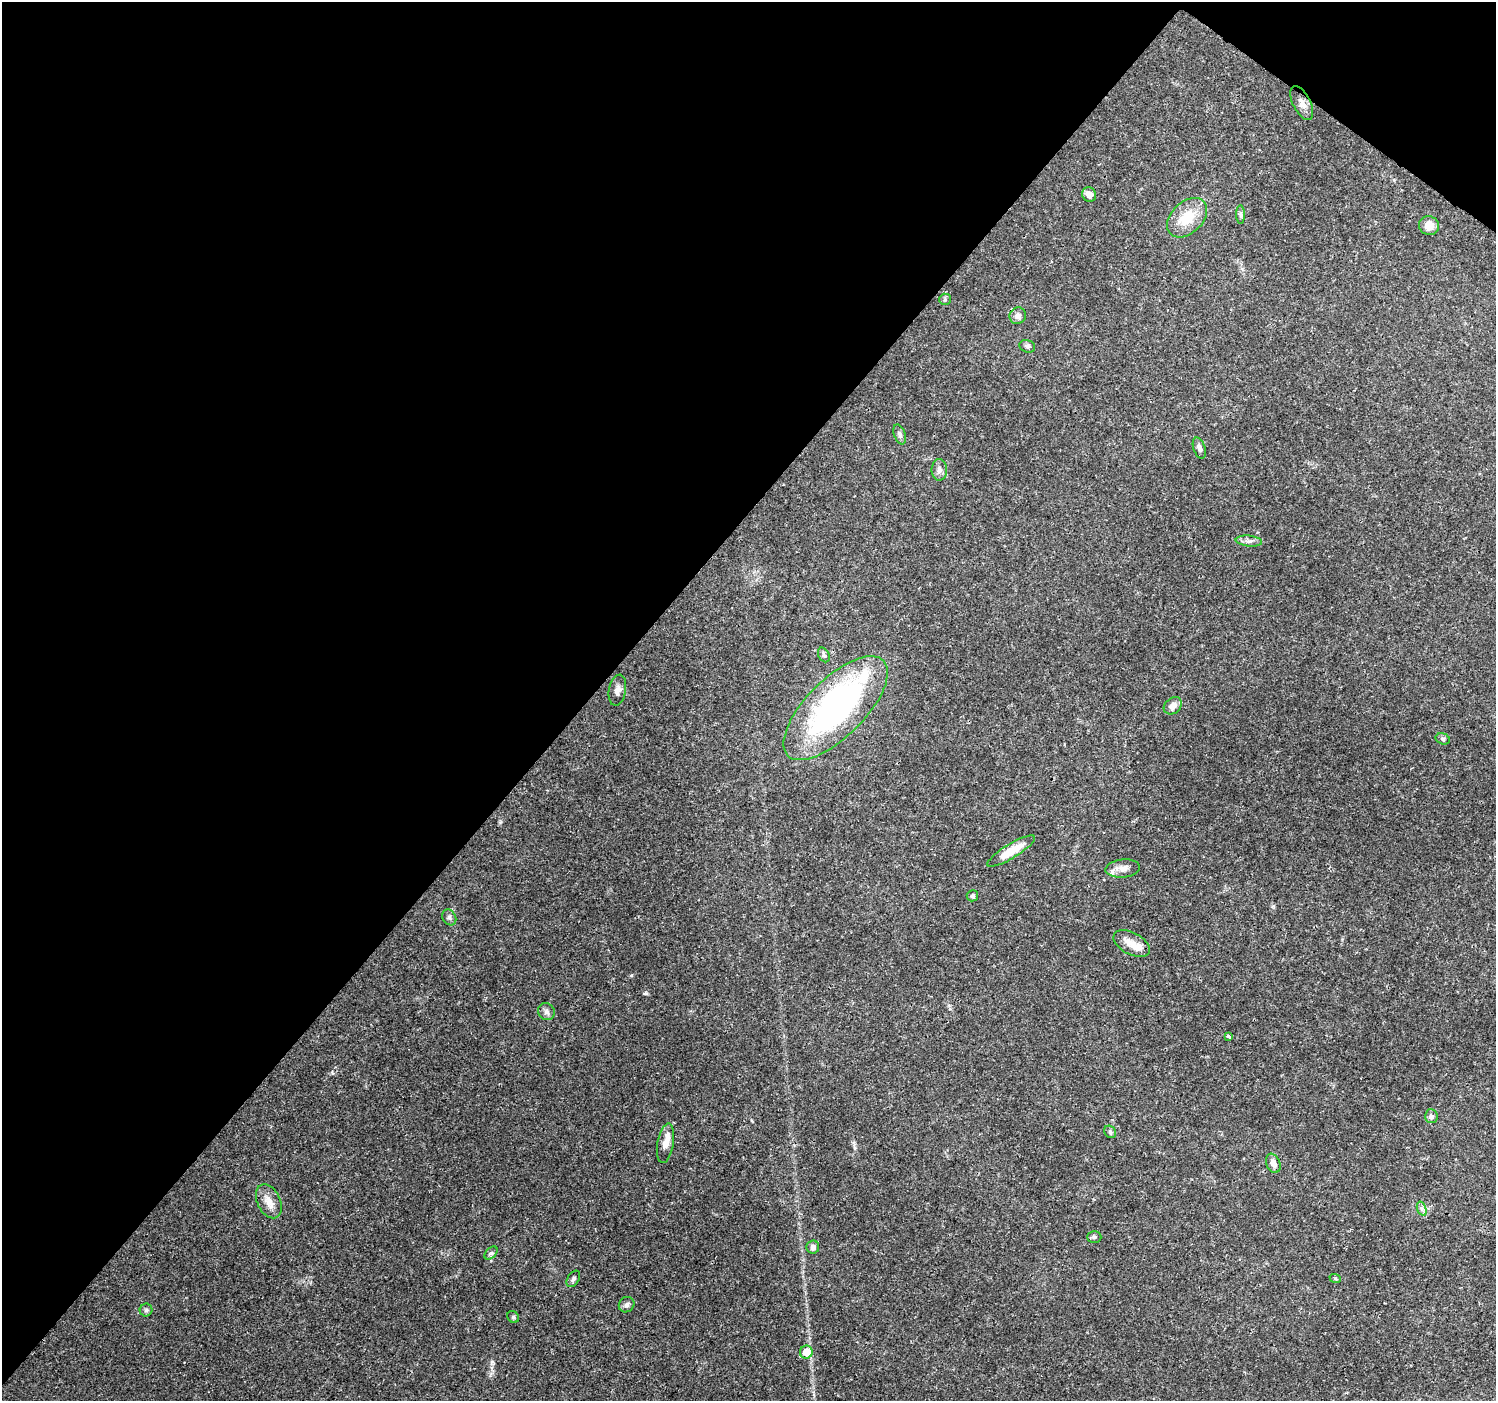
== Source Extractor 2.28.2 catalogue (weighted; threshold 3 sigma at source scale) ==
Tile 2 of 4 x 4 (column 2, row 1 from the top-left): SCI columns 1497-2990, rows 4376-5774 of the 5988 x 6020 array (HDU 1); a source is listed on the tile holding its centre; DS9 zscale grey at full resolution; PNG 1498 x 1403 px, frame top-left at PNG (2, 2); each listed source drawn as its Kron ellipse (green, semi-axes under 4 px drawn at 4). Shown black and unused: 41% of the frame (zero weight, under 3 of 4 exposures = <1% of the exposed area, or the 3 px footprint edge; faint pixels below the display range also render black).
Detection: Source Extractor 2.28.2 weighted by HDU 2 'WHT'; one run over the whole footprint, this tile lists its part. Background 0.0621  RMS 0.0028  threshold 0.0124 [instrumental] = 3 sigma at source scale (4.5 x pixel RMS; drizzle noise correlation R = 1.50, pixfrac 1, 0.0396/0.0396 arcsec/px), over >= 5 px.
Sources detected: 43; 1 cosmic-ray / hot-pixel residue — neither listed nor drawn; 3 inside a brighter listed object's ellipse — not listed separately; the other 39 listed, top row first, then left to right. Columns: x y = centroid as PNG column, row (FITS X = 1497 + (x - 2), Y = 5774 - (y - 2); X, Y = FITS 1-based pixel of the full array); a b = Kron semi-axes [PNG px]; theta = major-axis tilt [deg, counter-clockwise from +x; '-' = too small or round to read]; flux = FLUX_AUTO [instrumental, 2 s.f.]
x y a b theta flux
1302 103 18 9 -63 1.9
1089 195 7 6 - 1.8
1241 215 9 4 -89 0.6
1187 218 23 15 44 7.1
1429 226 10 9 - 2.6
945 299 6 5 - 0.45
1018 316 8 8 - 1.3
1027 346 8 6 -17 0.69
900 434 10 5 -70 0.8
1199 448 11 6 -71 1.1
939 470 11 7 -88 1.2
1249 541 13 5 -5 1
824 655 8 5 -61 0.61
617 690 16 8 79 1.6
1173 706 10 7 40 1.8
836 708 67 29 45 76
1443 739 7 5 -18 0.54
1011 851 27 7 31 5.2
1123 868 17 9 5 2.3
972 896 6 5 - 0.55
449 917 8 6 -60 0.78
1132 944 20 11 -28 3.4
546 1012 9 8 - 1.1
1228 1036 4 3 - 0.97
1431 1116 7 6 - 0.94
1110 1132 7 5 -50 0.52
666 1143 20 8 80 2.8
1273 1163 10 7 -68 1.8
269 1201 18 11 -63 2.9
1422 1209 7 4 -71 0.72
1094 1237 7 5 -1 0.51
813 1247 6 6 - 1
491 1253 8 5 44 0.59
1335 1278 6 4 -19 0.34
573 1279 9 5 58 0.69
627 1305 8 7 - 0.87
146 1310 6 6 - 0.57
513 1317 6 5 - 0.43
806 1352 6 6 - 4.3
Overlapping masked pixels (flux is a lower limit): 1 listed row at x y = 836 708
Unlisted compact peaks at least as high as the median listed source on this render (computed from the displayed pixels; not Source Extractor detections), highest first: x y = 646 993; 492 1362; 631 975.